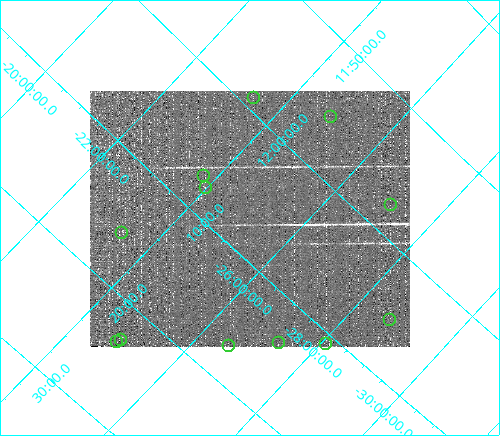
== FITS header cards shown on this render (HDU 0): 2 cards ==
NAXIS1  =                  320
NAXIS2  =                  256

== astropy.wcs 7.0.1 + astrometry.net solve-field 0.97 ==
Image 320 x 256 px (HDU 0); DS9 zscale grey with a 90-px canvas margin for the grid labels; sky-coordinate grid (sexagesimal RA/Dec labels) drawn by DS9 from the SOLVED WCS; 12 Tycho-2 reference stars matched to detected sources circled (green)
Header WCS: none
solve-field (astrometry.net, Tycho-2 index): SOLVED blind (the file carries no WCS)
Solved WCS: RA---TAN-SIP/DEC--TAN-SIP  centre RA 12:07:02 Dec -25:06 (181.76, -25.09 deg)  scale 74 arcsec/px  FOV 394.7' x 318.1'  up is -46 deg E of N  parity normal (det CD < 0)
(file carries no celestial WCS; the grid is the blind solution)
Tycho-2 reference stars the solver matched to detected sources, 12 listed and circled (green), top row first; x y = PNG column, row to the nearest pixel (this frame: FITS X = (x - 90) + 1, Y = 256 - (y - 91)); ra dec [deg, ICRS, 3 dp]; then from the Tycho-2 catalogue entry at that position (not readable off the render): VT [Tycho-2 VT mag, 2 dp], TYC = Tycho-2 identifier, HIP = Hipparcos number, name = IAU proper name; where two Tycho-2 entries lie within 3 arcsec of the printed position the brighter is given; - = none
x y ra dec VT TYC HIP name
253 97 179.760 -23.414 7.78 6666-154-1 - -
330 116 178.876 -24.858 6.93 6670-262-1 58148 -
203 175 181.756 -23.766 6.99 6667-217-1 59087 -
205 187 181.913 -23.976 6.78 6667-295-1 59143 -
390 204 179.379 -27.056 7.05 6674-1125-1 58317 -
121 232 183.945 -23.354 6.86 6668-972-1 59801 -
389 319 181.306 -28.717 7.85 6679-530-1 58950 -
120 339 185.750 -24.871 6.95 6685-1135-1 60396 -
116 341 185.840 -24.841 5.79 6685-1134-1 60425 -
278 342 183.419 -27.321 7.80 6676-614-1 59629 -
325 343 182.718 -28.068 7.46 6676-532-1 59373 -
228 345 184.215 -26.598 7.39 6689-1194-1 59884 -